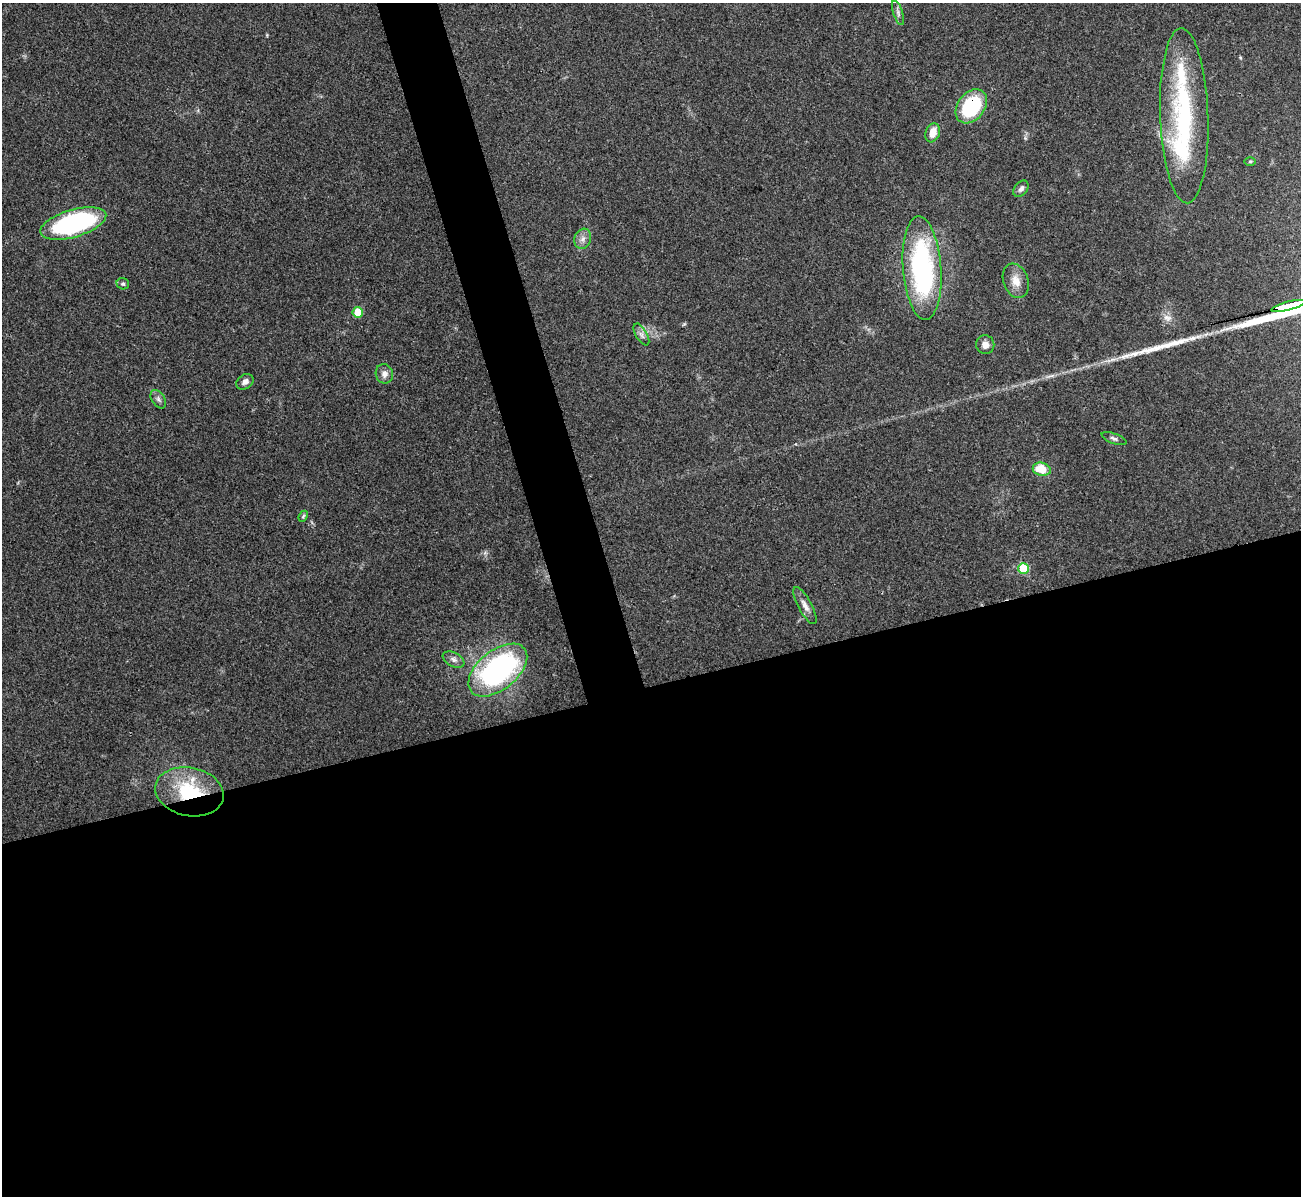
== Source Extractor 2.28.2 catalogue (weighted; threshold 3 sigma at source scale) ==
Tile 15 of 4 x 4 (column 3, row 4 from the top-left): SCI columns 2600-3898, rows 143-1336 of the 5199 x 5182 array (HDU 1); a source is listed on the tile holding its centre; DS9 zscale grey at full resolution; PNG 1303 x 1198 px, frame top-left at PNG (2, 3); each listed source drawn as its Kron ellipse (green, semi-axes under 4 px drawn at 4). Shown black and unused: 45% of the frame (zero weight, under 3 of 4 exposures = <1% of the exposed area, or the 3 px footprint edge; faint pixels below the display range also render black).
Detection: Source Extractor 2.28.2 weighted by HDU 2 'WHT'; one run over the whole footprint, this tile lists its part. Background 0.0812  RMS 0.0058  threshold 0.0263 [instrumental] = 3 sigma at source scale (4.5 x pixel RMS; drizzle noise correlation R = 1.50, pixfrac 1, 0.05/0.05 arcsec/px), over >= 5 px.
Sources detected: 30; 1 long thin detection or spike segment (spike, bleed or trail) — neither listed nor drawn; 3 inside a brighter listed object's ellipse — not listed separately; the other 26 listed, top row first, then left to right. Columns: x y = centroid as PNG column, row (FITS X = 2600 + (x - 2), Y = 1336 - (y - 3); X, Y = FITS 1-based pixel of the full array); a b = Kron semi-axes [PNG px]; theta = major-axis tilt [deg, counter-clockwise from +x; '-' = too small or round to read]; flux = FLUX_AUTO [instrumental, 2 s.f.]
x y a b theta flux
898 13 13 5 -72 2.1
971 106 19 13 52 44
1184 116 88 24 -88 81
933 133 10 7 71 6.8
1250 161 6 4 1 0.69
1021 189 9 6 50 2.1
73 223 34 14 16 100
583 239 10 8 71 3.1
922 268 52 19 -86 110
1016 281 18 12 -71 7
123 284 6 5 - 1.1
1288 306 17 3 14 2800
358 312 5 5 - 19
641 334 12 5 -59 2.5
985 345 9 9 - 3.9
384 374 10 8 -71 3.6
245 382 9 7 34 2.9
158 399 10 6 -56 2
1114 439 13 5 -21 1.9
1042 469 9 6 -13 14
303 516 6 4 67 0.83
1023 568 5 5 - 27
805 606 21 7 -62 4.1
453 659 11 7 -26 2.9
498 670 34 19 39 120
189 792 34 24 -11 43
Overlapping masked pixels (flux is a lower limit): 3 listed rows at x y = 971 106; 1288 306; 189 792
Isophote crosses this tile's border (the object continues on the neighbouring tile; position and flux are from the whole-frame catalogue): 1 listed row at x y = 1288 306